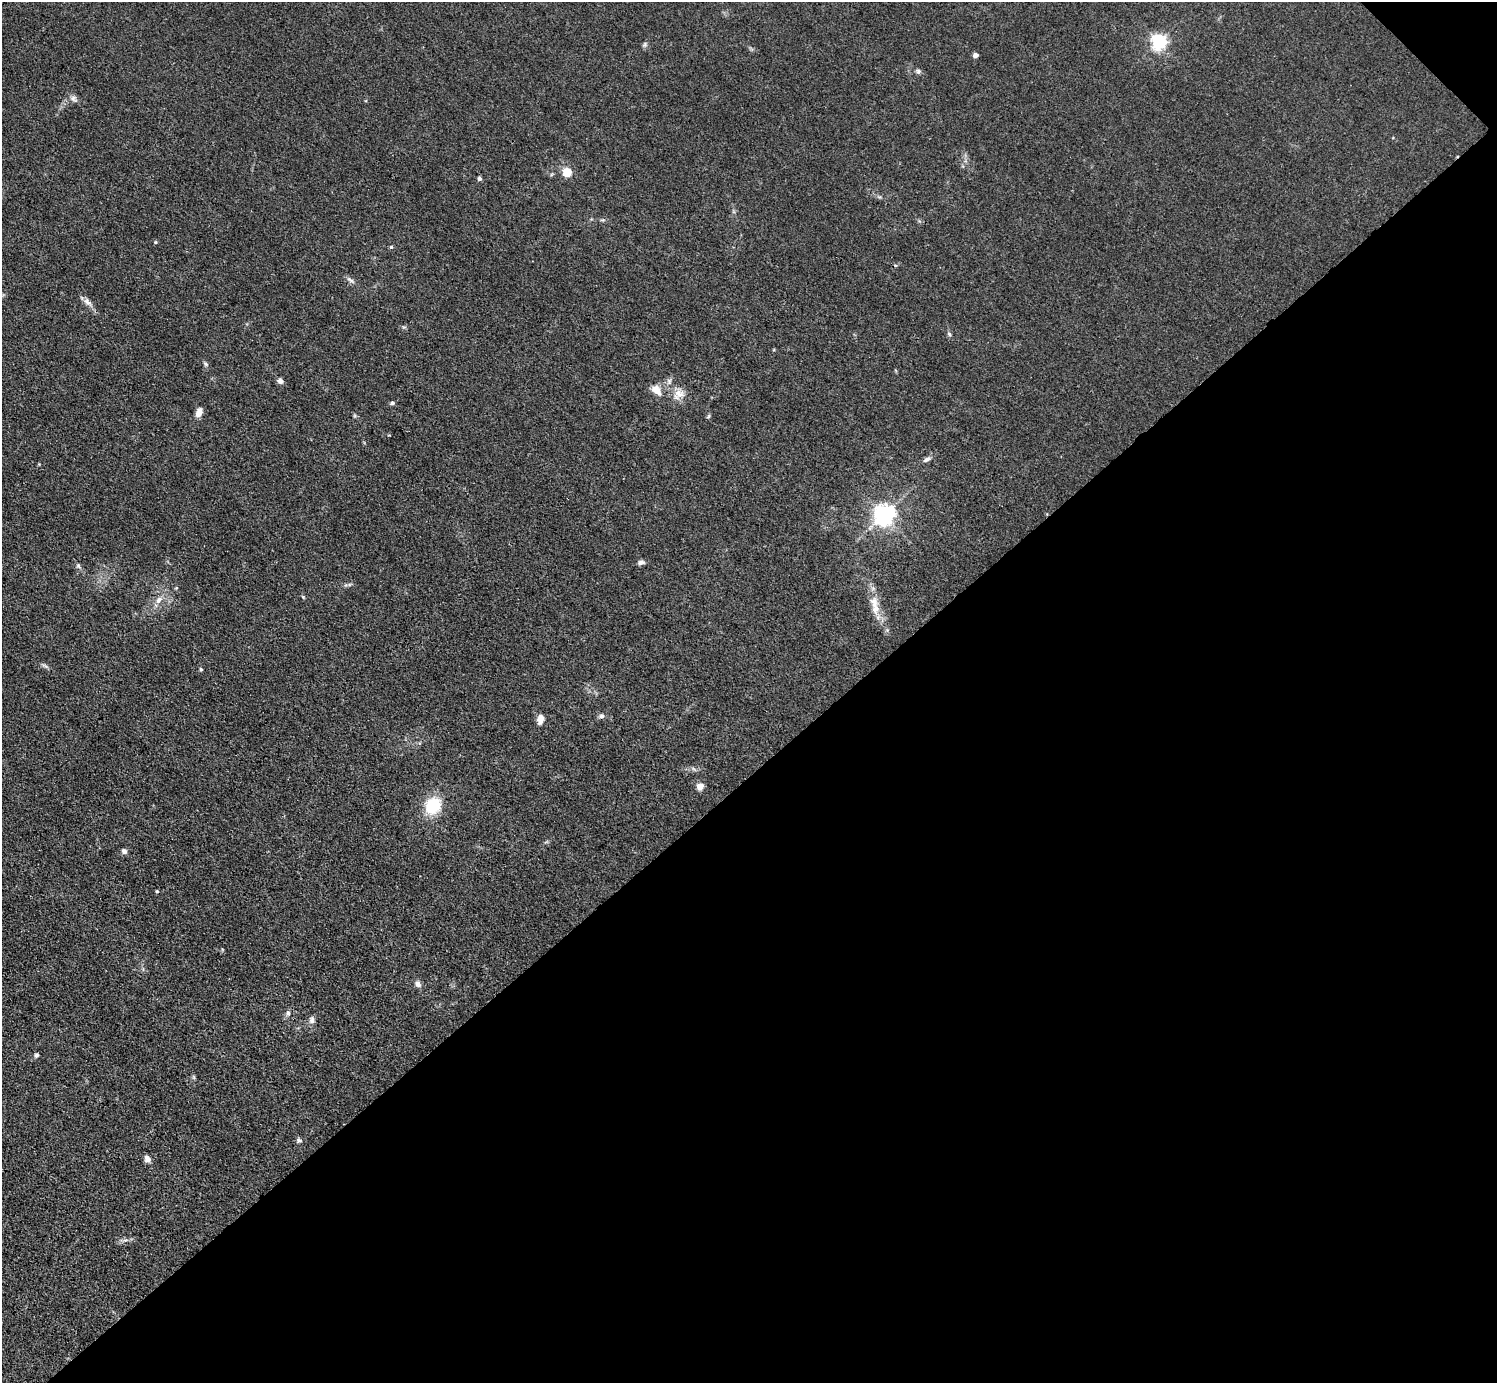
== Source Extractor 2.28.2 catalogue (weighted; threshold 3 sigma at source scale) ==
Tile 12 of 4 x 4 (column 4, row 3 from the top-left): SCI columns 4487-5981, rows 1684-3064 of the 5984 x 5984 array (HDU 1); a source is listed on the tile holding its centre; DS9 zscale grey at full resolution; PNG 1499 x 1385 px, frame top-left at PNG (2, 2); no overlay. Shown black and unused: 44% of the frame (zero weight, under 3 of 4 exposures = <1% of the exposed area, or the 3 px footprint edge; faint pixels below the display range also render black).
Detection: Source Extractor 2.28.2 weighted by HDU 2 'WHT'; one run over the whole footprint, this tile lists its part. Background 0.0445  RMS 0.0054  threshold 0.0244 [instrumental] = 3 sigma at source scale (4.5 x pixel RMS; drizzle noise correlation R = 1.50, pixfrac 1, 0.05/0.05 arcsec/px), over >= 5 px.
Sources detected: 41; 1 inside a brighter listed object's ellipse — not listed separately; the other 40 listed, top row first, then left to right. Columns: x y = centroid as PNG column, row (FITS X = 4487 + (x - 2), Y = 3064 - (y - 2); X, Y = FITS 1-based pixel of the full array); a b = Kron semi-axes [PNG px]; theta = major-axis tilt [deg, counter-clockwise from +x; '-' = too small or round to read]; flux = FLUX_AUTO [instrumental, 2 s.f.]
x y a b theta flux
1159 42 6 6 - 160
645 45 7 5 82 1.1
975 55 4 4 - 3.6
918 71 7 6 - 1.2
73 98 9 7 -47 1.9
567 172 5 5 - 23
479 178 5 5 - 1.2
155 242 5 4 - 0.6
391 247 5 4 - 0.71
350 280 11 5 -33 1.7
87 302 13 7 -38 2.8
949 334 6 5 - 0.96
206 364 7 5 -37 1
280 381 7 6 - 1.9
655 389 13 12 - 4.9
679 394 18 7 -24 5.1
392 403 5 4 - 1.3
199 413 10 6 74 4
709 416 6 4 70 0.72
927 459 11 6 28 1.8
884 515 7 7 - 360
641 562 9 6 10 1.8
78 566 8 5 -52 1.2
346 585 6 4 16 0.86
159 600 11 7 53 3.4
874 602 16 11 -60 5.7
45 666 10 3 -32 1.2
201 669 4 3 - 0.72
601 716 7 6 - 1.5
540 718 9 6 80 4.8
700 786 8 7 - 3.9
433 806 11 10 - 31
124 851 7 5 -46 1.9
157 891 4 3 - 0.64
418 984 9 7 -41 2.2
288 1013 7 6 - 1.5
312 1020 10 7 88 2
36 1055 7 5 36 1
299 1140 7 6 - 1.3
147 1159 9 6 -77 2.7